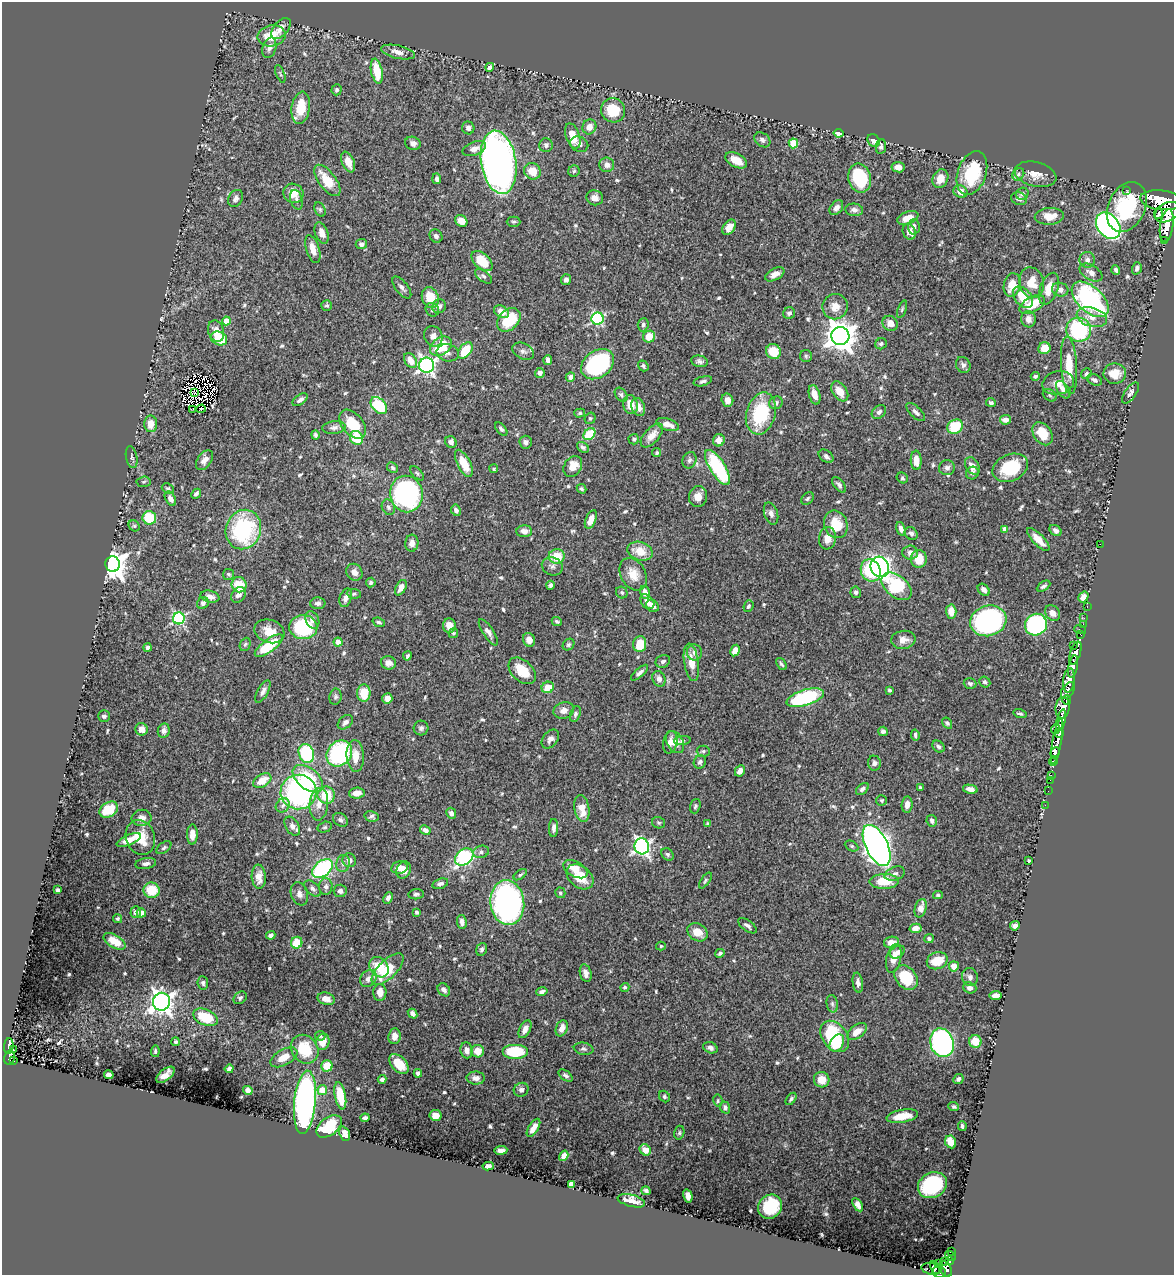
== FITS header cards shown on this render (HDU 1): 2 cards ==
NAXIS1  =                 1172
NAXIS2  =                 1273

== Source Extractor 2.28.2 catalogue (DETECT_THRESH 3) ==
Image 1172 x 1273 px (HDU 1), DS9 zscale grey, 1 PNG px = 1 image px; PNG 1176 x 1277 px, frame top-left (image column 1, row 1273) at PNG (2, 2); each listed source drawn as its Kron ellipse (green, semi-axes under 4 px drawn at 4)
Background 0.61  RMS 0.015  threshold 0.0451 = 3 sigma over >= 5 px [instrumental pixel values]
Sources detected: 635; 4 with non-positive FLUX_AUTO (blend fragments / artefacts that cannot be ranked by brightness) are neither listed nor drawn; of the other 631, the 500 brightest by FLUX_AUTO listed and drawn (131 fainter detections omitted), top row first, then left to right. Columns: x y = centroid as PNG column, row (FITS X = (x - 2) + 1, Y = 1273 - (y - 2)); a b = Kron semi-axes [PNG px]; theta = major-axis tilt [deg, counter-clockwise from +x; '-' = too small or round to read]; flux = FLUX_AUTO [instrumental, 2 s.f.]
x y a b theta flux
281 28 12 7 50 8
272 36 14 10 11 23
269 48 10 6 73 5.3
398 52 17 6 -13 8
490 67 5 4 - 5.1
377 71 13 5 -78 26
280 74 9 3 -68 1.7
337 90 5 5 - 1.7
301 108 16 9 81 25
613 110 12 12 - 30
589 127 7 7 - 8.9
468 128 6 6 - 3.8
839 133 5 4 - 5.9
573 136 13 7 -72 19
762 140 9 6 -38 3.4
874 140 7 5 -44 4.7
413 143 8 6 -18 4.6
793 143 5 4 - 31
579 144 9 7 -24 4.9
546 145 7 6 - 3.3
881 146 7 5 83 2.9
474 149 12 6 19 7.4
736 160 11 7 -29 14
348 162 11 6 -67 9.7
499 162 32 17 -81 670
607 165 7 7 - 5.7
898 167 6 5 - 8.4
532 171 9 7 -43 17
574 171 6 5 - 1.8
972 173 23 14 71 59
1018 174 6 5 - 2
1035 174 21 12 -13 13
860 178 15 11 -77 68
437 179 5 4 - 3
940 179 9 7 65 12
327 180 18 8 -53 23
1126 190 2 2 - 9.7
960 192 7 6 - 8.8
293 193 10 9 - 13
1022 194 6 5 - 3.2
236 198 9 7 59 3.9
595 198 8 7 - 5.5
1019 199 8 6 -23 3.7
296 200 10 6 -75 3.4
1161 200 21 10 -6 5400
1127 207 26 18 65 77
836 208 8 5 51 4.2
320 210 7 5 -64 1.9
854 210 9 6 -6 4.8
1167 212 13 9 30 3000
1158 213 5 3 - 380
1049 216 14 8 3 15
908 218 11 6 22 15
461 221 6 5 - 9.4
514 222 7 5 0 1.8
1167 225 16 6 81 2600
1108 226 15 10 -52 290
729 227 8 5 56 7.7
914 227 8 6 88 5.3
909 232 8 6 -69 7.2
322 233 11 6 -69 6.9
436 236 7 6 - 3.2
1165 241 3 3 - 130
361 244 5 5 - 3.8
313 249 14 6 -73 11
1087 260 8 7 - 4.2
482 261 12 7 -42 26
1137 268 6 5 - 3.4
1116 270 5 4 - 2.5
1091 272 13 7 -30 6.9
775 274 10 5 29 6.9
484 276 10 5 -37 2.5
566 280 5 5 - 4.3
1032 283 15 12 -75 19
1012 285 12 8 76 16
402 287 13 6 -51 4.1
1049 289 16 9 70 18
1060 290 8 7 - 5.6
1023 297 12 8 -50 23
430 298 11 8 -69 23
1090 299 22 12 -43 170
327 305 5 5 - 1.9
1032 305 14 7 30 26
439 306 7 6 - 4.8
835 307 13 12 - 11
902 309 9 4 70 1.7
432 310 7 6 - 2.8
501 312 8 5 -29 9.8
789 313 6 5 - 2.7
1092 317 15 9 -16 12
598 319 6 6 - 130
1028 319 8 7 - 6.6
509 320 13 10 46 41
226 321 4 4 - 14
890 323 8 7 - 8.9
643 325 6 5 - 2.5
1079 330 12 12 - 110
216 331 11 8 -73 10
433 336 11 9 -66 7.2
840 336 9 9 - 1500
649 337 6 6 - 17
219 338 8 6 -24 30
881 344 6 5 - 2.5
441 346 12 8 36 35
1044 348 6 6 - 16
465 350 9 6 52 32
523 351 11 8 -27 4.4
773 351 8 7 - 22
448 353 11 8 -13 5.2
806 356 6 6 - 1.8
410 360 8 5 -58 12
548 360 5 4 - 4
699 361 8 5 -12 3.2
598 364 18 13 37 150
427 365 7 7 - 300
963 365 8 7 - 3.5
1069 365 29 8 -86 25
643 366 6 4 -53 2.7
540 373 5 4 - 3.9
1086 374 6 4 49 1.6
1115 374 11 10 - 17
1035 376 4 4 - 1.9
570 377 5 4 - 4.8
1095 380 8 5 -24 3.8
703 381 9 4 15 2.7
1058 383 16 11 14 12
1063 390 9 6 -55 6.9
840 391 11 7 -56 13
195 393 2 2 - 1.7
1130 393 12 5 54 3.7
621 395 8 5 -54 2.6
814 395 10 5 -74 9.5
1050 395 7 5 -38 1.9
300 400 8 4 35 3.9
727 400 7 5 -74 6.6
776 403 7 6 - 3.6
991 403 5 4 - 2
631 404 10 7 -75 13
379 405 10 6 -46 59
638 407 9 6 -69 8
193 409 3 2 - 2.5
201 409 5 2 - 7.7
879 412 8 6 40 3.4
916 412 12 5 -44 3.8
580 413 5 4 - 1.7
761 413 21 14 75 63
590 418 6 5 - 1.9
1006 420 5 4 - 6
151 424 8 6 -89 12
353 424 17 10 -51 33
667 424 12 5 -17 9.2
334 427 12 6 7 4.5
955 427 8 6 33 36
501 429 8 4 -49 2.5
589 434 7 5 46 39
1042 434 13 9 -54 22
315 435 4 4 - 2.1
652 435 14 7 48 10
356 438 7 6 - 32
634 439 5 5 - 2.3
719 440 6 6 - 7.5
451 442 6 5 - 4.4
526 442 6 6 - 3.9
583 447 6 4 -39 2.7
657 453 5 4 - 1.9
826 456 8 5 -37 3.9
132 457 11 5 -79 2.6
204 460 11 7 55 7.9
689 460 8 6 69 3.3
916 460 10 5 -88 11
464 463 15 6 -63 21
573 466 11 8 57 14
972 466 9 6 -57 9.6
392 468 6 5 - 2
718 468 20 7 -58 100
947 468 8 7 - 3.5
1010 468 18 13 24 49
494 469 4 4 - 1.9
417 473 9 4 -46 2.1
972 473 6 6 - 2.5
902 478 6 5 - 1.7
143 482 7 5 4 2
839 485 9 5 -50 2.8
168 488 6 4 -26 1.8
582 489 5 4 - 1.9
196 494 5 3 - 2.5
406 494 18 16 -80 200
698 497 10 9 - 9.4
808 498 7 5 46 2.1
170 499 8 5 -60 5.9
388 507 8 6 -64 3
456 510 6 5 - 4.2
771 514 11 6 -73 4.5
149 518 7 6 - 35
591 519 10 5 67 9.9
836 524 14 11 -68 26
134 526 6 5 - 1.7
901 529 7 4 -73 4.7
1005 529 4 4 - 7.1
243 530 20 17 69 110
1055 530 7 5 -38 3.6
524 531 8 6 -3 6
911 533 7 6 - 3.4
827 538 11 8 83 10
1038 539 15 5 -46 13
412 543 8 6 85 5.5
1100 544 2 2 - 31
640 551 13 9 -18 20
910 552 7 7 - 4.7
557 556 8 7 - 24
919 559 9 8 - 19
113 564 8 7 - 1100
552 566 11 9 -23 4.3
880 567 10 9 - 250
871 570 11 9 -68 49
354 572 9 7 -51 6.4
229 574 5 5 - 2.1
633 574 17 12 -61 15
371 582 5 4 - 2.4
239 585 8 7 - 25
550 585 4 3 - 1.9
897 586 17 10 -39 69
1044 586 7 4 32 2.8
401 588 8 5 61 8.1
984 590 7 5 -47 3.9
856 592 6 5 - 2.6
622 593 6 5 - 2.1
645 593 6 4 -75 8
354 594 7 5 -6 2
238 595 8 6 51 4.6
210 596 9 6 -14 5.3
1083 597 6 5 - 6.4
346 598 9 6 72 5.2
647 602 8 6 -50 6
203 603 6 5 - 3.7
318 603 7 6 - 3.5
652 606 7 5 -40 4.5
748 606 6 5 - 2.4
1087 606 3 2 - 26
951 612 7 5 -87 13
1053 613 8 6 -47 6.6
179 618 6 6 - 160
1084 618 3 2 - 13
312 620 9 6 -67 5.6
557 621 5 4 - 1.9
988 621 18 15 17 250
379 622 6 4 -20 2
1083 624 2 2 - 15
1036 625 11 10 - 130
449 626 7 6 - 8.7
303 627 14 12 -3 92
1080 629 6 2 -18 34
269 631 15 11 -20 15
488 632 15 5 -57 5.4
453 633 5 4 - 1.8
1081 635 3 2 - 31
529 640 7 6 - 9
903 640 12 9 7 8.7
338 642 4 4 - 13
245 644 7 5 67 1.8
640 644 8 6 86 23
568 645 6 5 - 2
1074 645 3 2 - 86
269 646 17 6 36 47
147 648 4 3 - 2.6
735 650 6 4 61 11
694 652 8 7 - 3.7
1075 653 12 5 73 1500
407 656 5 3 - 1.7
663 661 7 6 - 3
691 662 19 7 -81 15
388 663 7 6 - 5.8
781 664 7 4 -52 2
1073 666 11 4 79 1200
522 671 16 10 -43 22
639 673 11 4 42 3.4
659 679 8 6 -62 4.9
1069 680 12 5 84 700
985 682 6 5 - 2
970 683 6 5 - 2.3
548 687 6 5 - 14
890 690 3 3 - 1.8
1068 690 9 5 56 740
263 691 12 5 61 4.4
364 693 8 6 -87 20
335 697 8 6 80 2.2
387 698 5 5 - 5
805 698 19 8 17 99
1067 700 5 3 - 310
1063 708 11 7 84 1300
564 710 10 8 19 7.1
575 714 8 5 71 2.5
1020 714 6 4 -16 1.9
104 716 6 5 - 2.5
1061 720 11 4 78 1800
345 722 9 6 42 4.1
947 723 6 4 -57 2
421 728 7 7 - 3
141 729 6 6 - 6.7
1055 729 5 2 - 110
164 731 7 6 - 3.9
883 731 5 4 - 3.4
1059 733 5 3 - 410
915 735 6 4 -78 2.4
550 739 10 7 52 4.7
682 741 8 4 7 3.6
670 742 11 7 78 7.3
675 742 12 8 -59 7.6
1057 742 23 4 80 1300
938 747 7 5 -44 2.6
703 751 6 5 - 2.2
306 753 10 7 -71 74
339 753 14 11 48 120
1055 753 5 4 - 350
355 756 16 8 -86 14
1053 761 5 3 - 140
700 762 7 6 - 2.7
874 763 7 6 - 3.5
740 771 6 5 - 6.2
1051 775 2 2 - 10
308 779 17 10 -38 52
1050 780 2 2 - 7.4
262 781 10 6 31 16
920 788 4 3 - 1.8
862 789 7 4 40 3.4
970 789 7 4 -12 4.8
1048 791 2 2 - 7.1
299 792 18 17 - 200
357 793 8 5 3 9.1
326 795 8 8 - 29
882 800 5 5 - 1.8
319 804 16 9 84 11
283 805 7 6 - 3.7
907 805 8 5 85 6
1045 805 2 2 - 6.5
695 806 7 5 70 1.8
582 808 13 7 -80 16
109 810 10 7 32 27
451 813 5 4 - 3.4
372 816 7 5 -13 2.4
142 818 10 8 8 6.6
340 820 8 6 -31 2.9
932 821 6 5 - 3
658 823 6 5 - 1.8
708 823 4 3 - 1.9
292 826 10 6 -58 5.2
325 827 7 5 15 1.9
554 828 9 4 87 4.1
425 830 5 4 - 4.2
192 834 10 5 89 11
140 837 18 14 -70 24
129 840 13 5 23 12
877 845 22 11 -64 810
642 846 8 7 - 310
852 846 7 5 -27 1.8
164 848 8 5 37 2.3
481 852 8 6 18 3.2
667 854 7 5 -45 2.2
464 857 10 7 40 120
349 860 7 6 - 4.6
1029 860 3 3 - 2
343 863 8 6 78 3.7
146 864 10 5 8 4.2
323 868 12 7 40 110
399 868 8 6 11 6.9
575 869 13 7 -28 14
404 870 9 7 70 8.2
895 874 10 6 20 4.3
520 875 7 4 36 1.7
259 877 12 7 -86 9.9
580 877 15 10 -40 22
705 881 9 4 55 2.1
884 881 15 7 1 29
440 884 8 5 17 3.1
326 887 8 6 89 3.6
313 888 10 6 -43 3.4
58 890 4 3 - 2.3
151 890 8 7 - 28
340 891 6 6 - 3.8
560 893 5 5 - 1.8
299 894 12 8 -72 5.8
416 894 7 5 7 2.7
938 895 5 4 - 1.6
388 898 6 4 66 4.2
507 903 22 17 -83 350
921 908 9 5 74 9.7
136 912 6 5 - 3.6
417 912 4 3 - 1.8
141 913 4 4 - 15
118 919 5 4 - 1.7
462 922 7 5 -81 4.7
747 926 11 5 -36 3.7
1015 926 5 4 - 4.6
915 928 6 4 11 9.8
697 932 11 8 -32 12
271 935 5 4 - 3.2
929 939 5 4 - 2.2
115 941 12 6 -30 14
891 942 7 5 8 9.2
297 943 6 5 - 24
661 946 5 4 - 1.6
482 949 6 5 - 2.8
897 952 8 5 33 4.2
720 953 5 3 - 2.1
894 958 15 7 77 11
937 961 11 8 22 27
954 966 5 5 - 9.7
379 967 11 8 -52 26
388 969 20 9 45 37
586 973 9 5 -75 5.7
970 977 9 8 - 4.3
906 978 13 10 -51 43
368 979 9 7 50 6.3
203 983 7 5 -83 2.4
858 983 10 5 -81 4.5
625 987 5 4 - 1.8
970 988 6 5 - 4.2
444 990 7 5 -47 4
380 992 8 6 89 8.6
542 992 6 4 13 3.4
996 996 6 4 7 8.7
240 998 7 5 41 2.6
326 999 9 6 -16 7.2
161 1002 9 8 - 700
832 1004 9 5 -79 2.6
412 1014 5 4 - 3.3
205 1017 13 7 -23 41
562 1028 8 5 68 7.7
525 1029 9 5 63 6
857 1031 11 6 38 11
320 1036 5 4 - 1.6
395 1036 8 6 84 6.9
835 1036 17 12 -53 77
975 1041 6 6 - 16
175 1042 4 4 - 1.8
323 1042 8 6 73 15
837 1043 9 6 59 25
942 1043 14 11 -74 330
9 1046 8 4 87 130
710 1048 7 5 -22 3.9
13 1049 2 2 - 11
305 1049 15 13 -51 39
584 1049 10 6 -10 2.8
467 1050 8 6 -81 5
155 1051 6 3 85 1.6
477 1051 6 6 - 13
515 1051 12 7 0 46
9 1057 7 5 79 140
284 1057 15 8 29 13
14 1060 4 2 - 33
399 1064 12 7 -47 18
327 1066 5 5 - 25
229 1069 4 4 - 2.5
418 1073 4 4 - 3.4
109 1075 5 4 - 4.7
165 1075 11 5 39 8.4
565 1075 8 4 -36 2.8
476 1078 9 6 -1 5.1
382 1079 4 3 - 2.6
958 1079 5 4 - 2.7
822 1080 8 7 - 13
248 1090 5 4 - 4.7
322 1090 5 5 - 19
521 1090 7 6 - 3.3
340 1096 14 5 -79 23
664 1096 6 5 - 2
791 1099 7 4 53 2.1
718 1101 6 4 -80 1.7
305 1102 32 10 84 340
725 1107 6 5 - 3.6
954 1107 5 4 - 1.7
436 1115 6 5 - 9.5
902 1116 16 6 10 16
365 1118 4 4 - 2.9
329 1126 14 9 37 39
962 1126 5 3 - 1.9
533 1128 10 5 59 6.4
679 1133 7 5 76 1.9
345 1134 7 5 -67 6.6
951 1142 7 5 -66 14
501 1150 6 4 6 5.4
645 1150 6 5 - 10
564 1156 6 4 56 5.4
488 1166 6 4 8 4.1
571 1184 4 4 - 20
932 1185 15 12 29 96
646 1191 5 4 - 2.8
688 1196 7 4 -75 7.2
631 1201 14 6 -15 10
858 1205 7 4 -59 6
770 1207 13 11 47 41
951 1251 3 3 - 56
951 1256 6 4 -35 200
945 1261 4 3 - 100
949 1261 4 3 - 220
939 1264 4 3 - 71
935 1267 6 3 -65 170
931 1269 10 6 -10 210
946 1269 8 5 -64 590
939 1272 7 5 -29 430
At the frame edge (FLAGS 8, measured only in part): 1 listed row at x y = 939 1272
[131 fainter detections neither listed nor drawn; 4 non-positive-flux detections neither listed nor drawn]